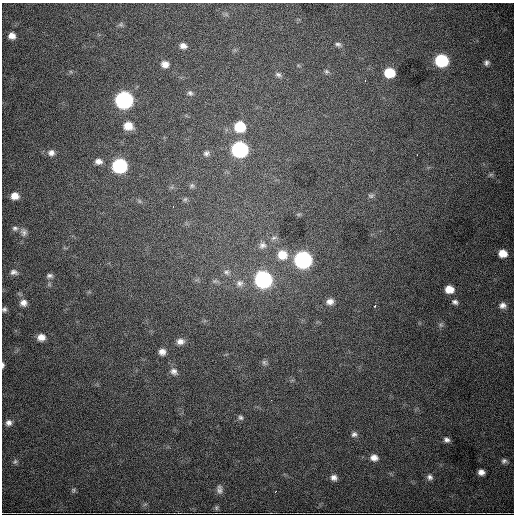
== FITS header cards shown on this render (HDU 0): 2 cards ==
NAXIS1  =                  512
NAXIS2  =                  512

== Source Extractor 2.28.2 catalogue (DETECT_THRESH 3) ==
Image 512 x 512 px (HDU 0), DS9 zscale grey, 1 PNG px = 1 image px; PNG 516 x 516 px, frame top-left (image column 1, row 512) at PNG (2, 3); no overlay
Background 4160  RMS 63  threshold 189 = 3 sigma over >= 5 px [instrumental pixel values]
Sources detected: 70; all 70 listed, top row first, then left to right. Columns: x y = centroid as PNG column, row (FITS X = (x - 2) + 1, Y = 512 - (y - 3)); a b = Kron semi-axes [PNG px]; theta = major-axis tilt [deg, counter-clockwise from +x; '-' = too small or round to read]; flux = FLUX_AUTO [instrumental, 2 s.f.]
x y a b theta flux
121 24 8 5 18 8.6e+03
12 36 8 7 - 2.9e+04
338 44 8 6 -17 1.1e+04
183 46 8 6 -16 2.3e+04
441 60 9 8 - 3.5e+05
486 63 6 6 - 1.2e+04
165 64 8 7 - 2.9e+04
326 71 6 6 - 8.6e+03
389 73 8 7 - 1.2e+05
278 74 8 6 -22 1.2e+04
365 80 3 2 - 4.2e+03
190 93 8 6 -42 1.1e+04
124 100 9 9 - 1.4e+06
128 126 9 8 - 5.6e+04
240 127 9 8 - 1.7e+05
240 149 9 8 - 9.3e+05
51 153 9 8 - 2.1e+04
206 153 8 7 - 1.4e+04
417 155 2 2 - 3.1e+03
98 161 9 7 -3 2.2e+04
120 166 9 8 - 6.1e+05
491 174 7 4 19 6.5e+03
192 186 7 6 - 9.9e+03
15 196 8 7 - 4.0e+04
371 196 8 6 13 1.1e+04
185 199 7 5 43 7.2e+03
139 201 7 4 -71 6.0e+03
173 206 3 2 - 5.4e+03
15 228 8 7 - 1.3e+04
24 232 11 9 -70 1.9e+04
274 238 8 5 27 1.1e+04
262 245 11 9 32 2.3e+04
503 253 7 6 - 5.2e+04
282 255 12 11 - 7.3e+04
303 260 9 9 - 1.2e+06
14 272 9 6 -7 1.6e+04
226 272 9 7 -9 1.4e+04
49 276 7 5 0 1.2e+04
263 279 9 9 - 1.2e+06
240 283 10 9 - 2.1e+04
449 289 8 7 - 5.5e+04
330 301 9 8 - 2.6e+04
455 302 8 6 -26 1.4e+04
23 303 8 8 - 2.4e+04
503 305 9 8 - 2.2e+04
375 306 3 3 - 6.3e+03
4 309 6 5 - 9.2e+03
441 325 8 7 - 1.1e+04
41 337 8 7 - 3.2e+04
180 341 9 7 1 2.2e+04
162 352 7 6 - 2.4e+04
264 362 8 6 -59 1.0e+04
3 365 7 3 90 9.0e+03
174 371 10 8 -35 2.1e+04
271 400 2 2 - 3.5e+03
240 417 7 6 - 1.0e+04
9 423 7 7 - 1.8e+04
354 434 9 7 2 1.6e+04
446 440 6 5 - 1.4e+04
374 458 10 8 -12 3.0e+04
504 461 7 6 - 1.2e+04
15 462 8 5 49 8.9e+03
481 472 6 5 - 2.3e+04
334 477 8 7 - 2.0e+04
430 477 8 7 - 1.5e+04
219 489 12 7 -86 1.8e+04
73 490 7 6 - 7.4e+03
276 491 3 2 - 5.0e+03
145 504 6 4 19 6.1e+03
216 508 8 6 -89 7.8e+03
At the frame edge (FLAGS 8, measured only in part): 2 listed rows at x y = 4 309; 3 365